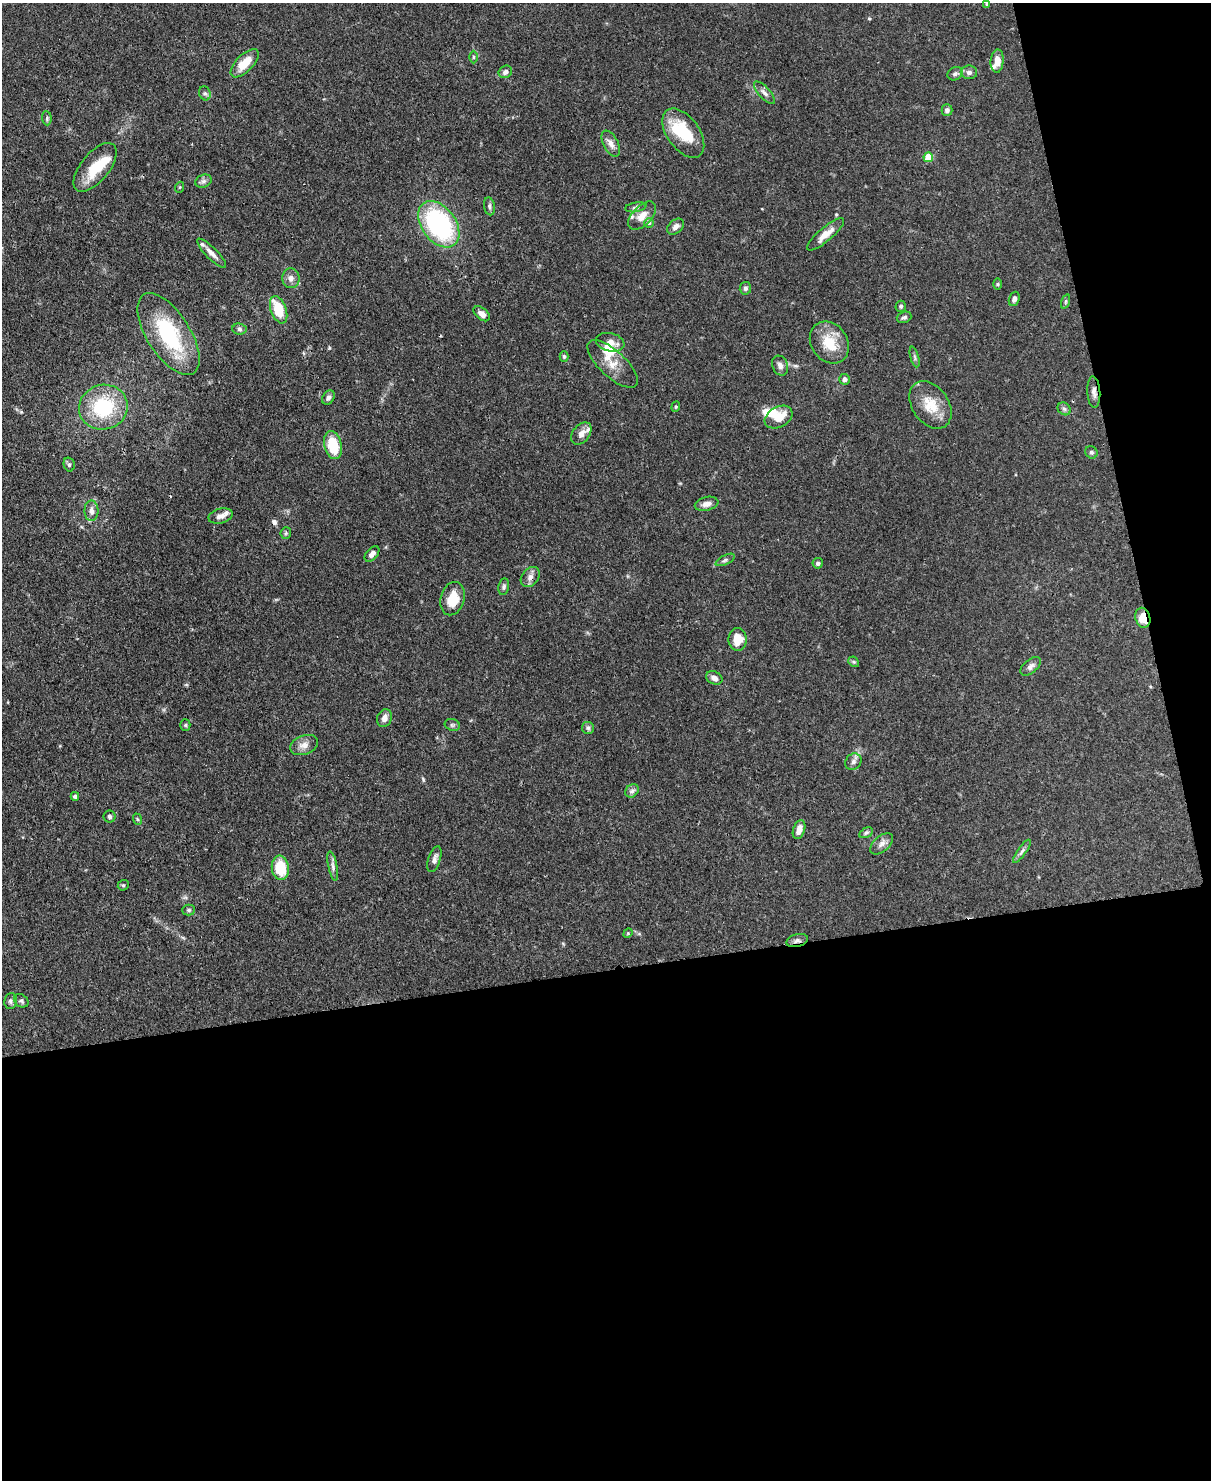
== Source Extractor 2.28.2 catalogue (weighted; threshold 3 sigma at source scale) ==
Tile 12 of 4 x 3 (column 4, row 3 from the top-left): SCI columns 3703-4911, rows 212-1689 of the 4988 x 4969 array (HDU 1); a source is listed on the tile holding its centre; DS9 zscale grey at full resolution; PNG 1213 x 1482 px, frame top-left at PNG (2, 3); each listed source drawn as its Kron ellipse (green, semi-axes under 4 px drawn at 4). Shown black and unused: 40% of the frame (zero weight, under 3 of 4 exposures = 9% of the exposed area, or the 3 px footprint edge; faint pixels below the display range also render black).
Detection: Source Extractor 2.28.2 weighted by HDU 2 'WHT'; one run over the whole footprint, this tile lists its part. Background 0.0719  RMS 0.004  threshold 0.0181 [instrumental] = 3 sigma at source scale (4.5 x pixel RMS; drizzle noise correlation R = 1.50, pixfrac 1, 0.05/0.05 arcsec/px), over >= 5 px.
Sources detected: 104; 3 inside a brighter object's white glare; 1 cosmic-ray / hot-pixel residue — neither listed nor drawn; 8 inside a brighter listed object's ellipse — not listed separately; the other 92 listed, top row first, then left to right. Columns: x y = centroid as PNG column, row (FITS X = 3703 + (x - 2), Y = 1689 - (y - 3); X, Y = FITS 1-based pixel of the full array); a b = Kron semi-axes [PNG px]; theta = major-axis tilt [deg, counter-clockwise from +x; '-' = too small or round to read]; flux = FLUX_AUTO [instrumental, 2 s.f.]
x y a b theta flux
987 4 4 3 - 0.55
473 57 6 4 90 0.55
997 61 12 6 85 4.1
245 63 18 8 45 7.4
505 72 7 6 - 1.5
969 72 8 7 - 1.6
955 74 8 6 25 1.1
205 93 7 5 -68 0.92
764 93 14 5 -48 1.7
947 110 5 5 - 1.4
47 118 7 5 -85 0.69
683 133 28 16 -54 16
611 144 14 7 -62 2.6
928 157 5 5 - 9.5
95 167 29 14 51 12
203 181 8 6 21 1.2
180 187 5 3 - 0.33
489 206 9 5 -80 0.99
636 207 11 5 10 0.99
642 216 17 9 46 4.1
649 223 5 5 - 0.63
439 224 26 17 -54 58
675 227 9 6 41 1.7
825 234 23 7 40 4.2
212 253 20 5 -45 2.7
291 278 10 8 -84 2.2
998 284 5 3 - 0.48
745 288 6 5 - 1.1
1014 299 7 5 70 1.3
1066 301 7 3 71 0.57
901 306 5 5 - 0.78
279 310 14 7 -70 13
482 314 9 5 -39 2.3
904 317 7 5 19 0.97
239 329 7 5 -5 1
168 334 46 21 -58 34
610 342 14 9 -12 3.4
829 342 22 18 -54 10
564 356 5 4 - 0.67
915 357 10 3 -75 0.75
613 364 32 13 -43 6.8
780 366 10 7 -67 2
844 379 5 5 - 1.4
1094 392 15 6 -87 2
328 398 7 6 - 1.1
930 405 26 18 -55 9.5
103 407 24 22 16 27
676 407 5 4 - 0.5
1064 409 7 6 - 0.98
779 417 15 10 30 6.5
581 433 12 8 50 2.7
333 445 14 8 -76 13
1091 452 6 6 - 0.87
69 464 7 5 -75 0.82
707 504 12 6 14 2.4
91 511 10 7 -88 2.1
221 516 12 7 14 2.3
286 533 6 5 - 0.63
372 554 9 5 48 1.8
725 560 10 4 27 1
818 563 5 5 - 1.2
530 577 11 8 50 2.1
504 587 8 5 80 0.82
453 599 17 12 75 8.3
1143 618 10 7 -76 6.6
737 639 11 9 89 6.3
854 662 6 4 -43 0.56
1031 666 12 6 39 1.7
714 678 8 6 -24 2.1
384 718 9 7 70 2.4
185 725 5 5 - 0.51
452 725 8 5 -20 0.78
588 728 6 6 - 0.82
304 745 14 9 20 3
853 762 9 7 50 1.4
632 791 7 6 - 1.2
75 796 4 4 - 1.1
110 816 6 6 - 0.92
137 819 6 3 -71 0.44
799 830 10 5 71 3.2
866 833 7 4 29 0.76
882 844 13 7 41 2.1
1022 851 14 4 55 1.2
434 859 13 6 73 1.8
333 866 15 4 -79 1.5
280 868 12 8 -83 13
123 885 6 5 - 0.58
189 910 6 5 - 0.74
628 933 5 4 - 0.4
797 941 11 6 15 1.4
10 1001 8 6 83 1.1
21 1001 8 6 -38 1.1
Overlapping masked pixels (flux is a lower limit): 3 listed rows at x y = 1094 392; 1143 618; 797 941